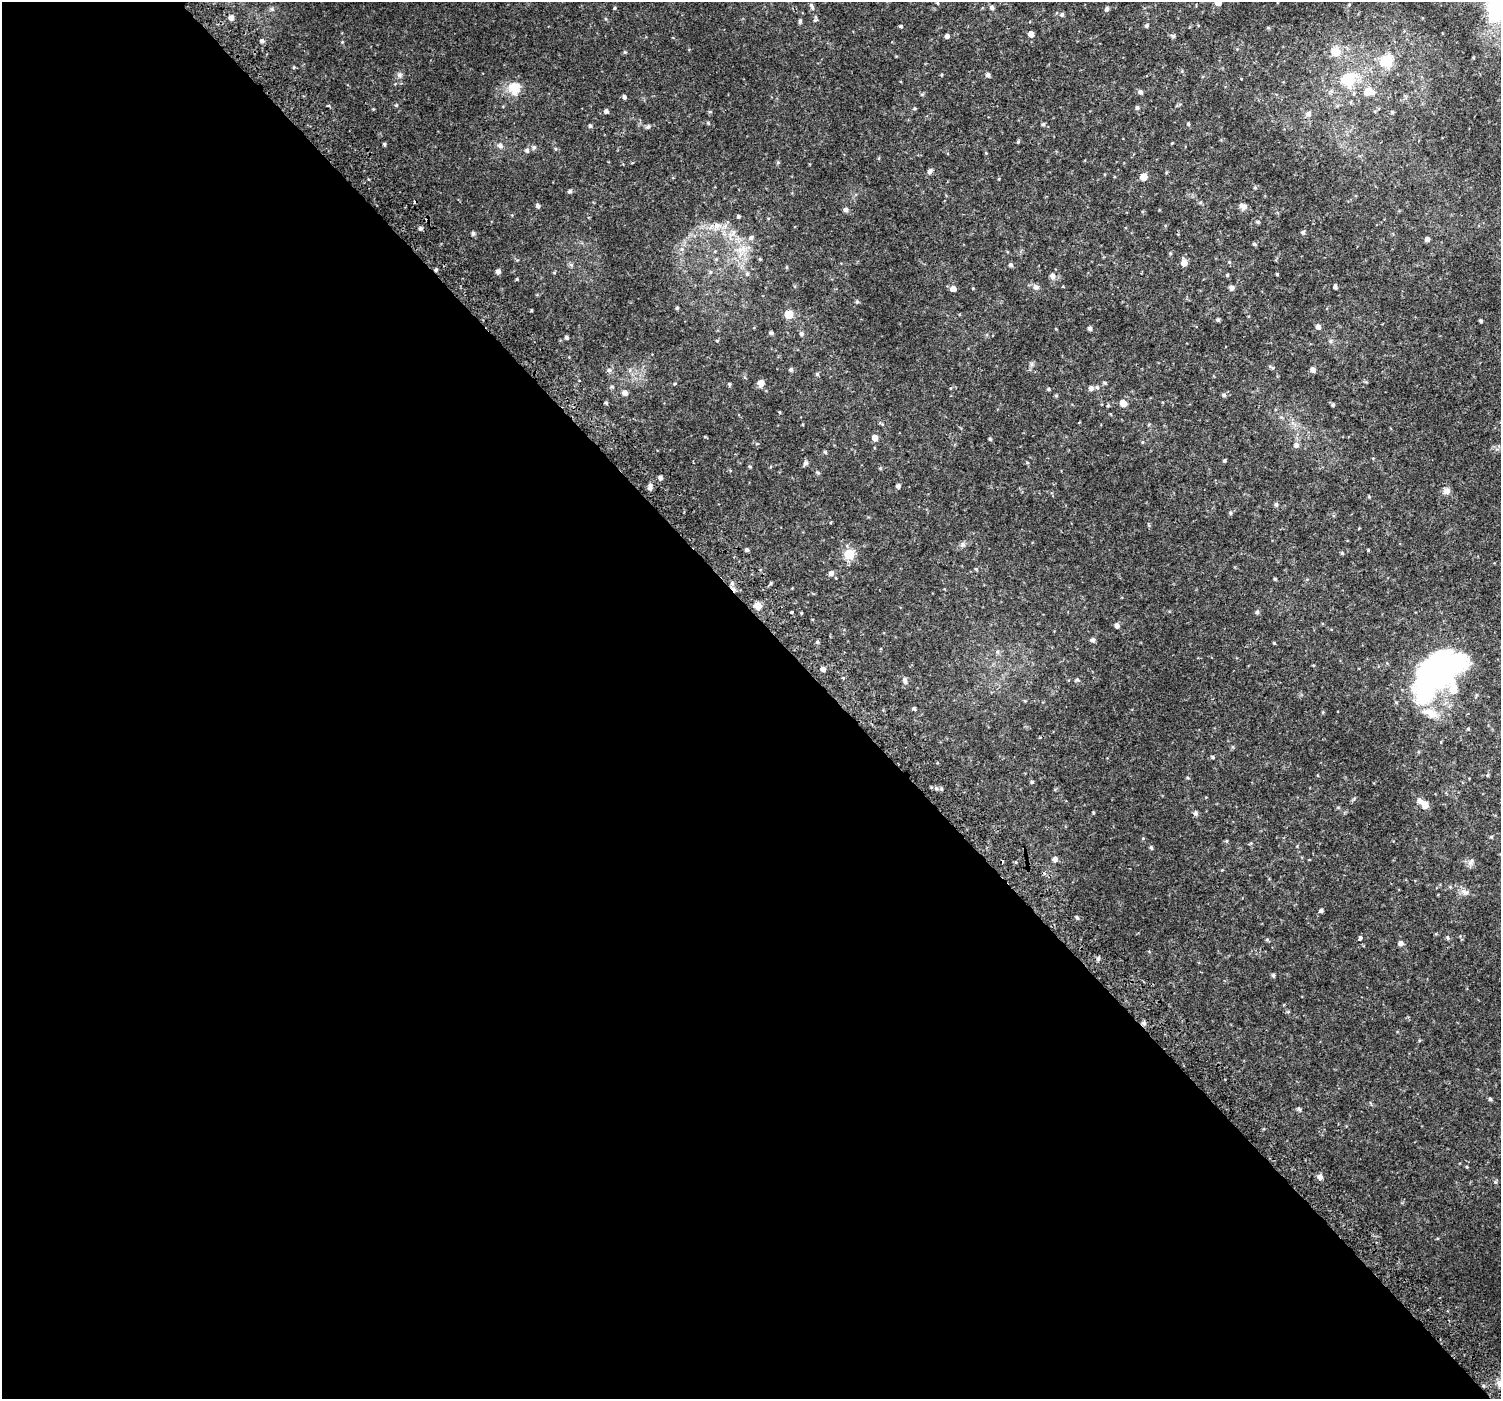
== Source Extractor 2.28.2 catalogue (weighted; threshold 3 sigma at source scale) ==
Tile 9 of 4 x 4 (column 1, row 3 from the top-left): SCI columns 62-1560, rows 1607-3003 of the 6106 x 6071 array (HDU 1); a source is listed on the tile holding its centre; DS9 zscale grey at full resolution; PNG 1503 x 1401 px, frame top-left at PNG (2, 2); no overlay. Shown black and unused: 56% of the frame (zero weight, under 2 of 3 exposures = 3% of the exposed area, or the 3 px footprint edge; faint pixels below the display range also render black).
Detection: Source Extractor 2.28.2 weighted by HDU 2 'WHT'; one run over the whole footprint, this tile lists its part. Background 0.0101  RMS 0.0049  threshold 0.0222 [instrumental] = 3 sigma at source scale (4.5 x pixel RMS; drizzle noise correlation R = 1.50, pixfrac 1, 0.0396/0.0396 arcsec/px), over >= 5 px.
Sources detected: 200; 1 inside a brighter object's white glare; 3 cosmic-ray / hot-pixel residue — not listed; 5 inside a brighter listed object's ellipse — not listed separately; the other 191 listed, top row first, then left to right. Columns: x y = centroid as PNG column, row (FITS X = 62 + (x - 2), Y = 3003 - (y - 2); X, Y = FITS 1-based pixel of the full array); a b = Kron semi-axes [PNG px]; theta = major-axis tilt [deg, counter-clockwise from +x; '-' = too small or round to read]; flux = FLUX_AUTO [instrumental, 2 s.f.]
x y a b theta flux
1218 2 5 5 - 4.7
937 3 5 4 - 0.47
615 8 5 3 - 0.46
812 8 7 5 -83 0.84
991 8 5 5 - 1.2
272 9 6 5 - 0.75
1107 9 5 4 - 1.1
1496 12 47 24 77 43
1062 14 5 5 - 1
231 18 6 5 - 2.2
815 20 6 4 43 0.64
800 21 6 4 82 0.84
1147 25 5 4 - 0.82
901 26 5 4 - 0.61
1268 28 5 4 - 0.53
1031 34 5 5 - 2.7
947 36 4 4 - 1.3
1173 36 6 5 - 0.82
262 41 5 4 - 1.2
1336 51 15 14 - 5.9
625 52 5 4 - 0.53
1387 61 6 6 - 34
294 67 5 4 - 0.45
399 75 7 7 - 1.3
988 75 5 5 - 1.2
1348 79 26 21 32 16
514 88 18 16 -78 7.5
1368 91 9 7 -5 6
1140 92 6 5 - 1.3
922 94 5 3 - 0.5
624 97 5 4 - 1.1
396 105 5 3 - 0.45
1137 107 5 5 - 0.92
914 109 5 3 - 0.49
606 111 5 5 - 1.3
1392 112 5 4 - 0.48
1308 114 7 6 - 1.6
708 123 5 3 - 0.46
1043 124 5 5 - 0.68
1188 124 4 4 - 0.57
590 126 5 4 - 0.76
648 127 6 5 - 1.1
1018 142 5 4 - 0.51
384 144 4 3 - 0.64
500 145 7 6 - 1.5
534 147 6 5 - 0.83
527 150 6 6 - 1.1
986 153 4 3 - 0.4
778 162 5 3 - 0.51
930 171 6 5 - 1.5
1143 177 5 5 - 5.9
1255 188 5 3 - 0.48
569 191 5 5 - 0.89
538 206 5 4 - 1.1
1244 206 9 6 49 1.6
846 210 5 5 - 1.3
738 216 5 4 - 0.69
1258 222 5 4 - 0.6
717 225 13 9 -2 3.9
421 228 5 5 - 0.92
1303 232 5 4 - 1
473 233 6 4 89 0.76
751 237 7 6 - 1.2
1427 239 5 5 - 1.5
1254 244 5 4 - 0.65
682 249 7 4 -89 1
741 249 16 9 20 5.4
715 251 5 3 - 0.43
1170 253 5 4 - 0.48
716 259 5 4 - 0.56
760 259 5 4 - 0.5
1229 262 5 4 - 0.51
1184 263 7 5 -78 3.6
571 265 7 4 -19 0.75
1011 265 5 5 - 0.91
787 267 5 3 - 0.46
436 270 5 4 - 0.71
498 271 6 5 - 1.5
710 272 6 5 - 0.76
554 273 5 4 - 0.44
747 274 6 5 - 0.88
1277 274 3 3 - 0.46
1227 275 4 4 - 0.55
1052 276 7 6 - 2
517 279 4 4 - 0.44
1036 287 8 7 - 1.6
1335 287 4 4 - 1.1
1232 288 7 6 - 1.3
953 289 5 5 - 2.9
857 302 5 4 - 0.65
677 308 4 4 - 0.69
531 310 3 3 - 0.42
788 314 5 5 - 11
1218 320 5 4 - 0.65
1481 321 3 3 - 0.7
1318 327 5 5 - 1.7
1090 329 4 4 - 1.2
771 333 5 4 - 0.92
801 333 5 5 - 1
566 337 4 4 - 1.1
1330 341 6 5 - 0.82
791 369 5 4 - 1
609 370 7 6 - 1.1
1313 370 6 5 - 1.7
817 374 5 5 - 0.67
761 383 6 6 - 3.5
1105 383 5 4 - 0.58
675 384 4 3 - 0.45
729 384 5 4 - 0.6
1097 387 5 5 - 0.9
1091 388 6 5 - 1.5
1048 389 5 4 - 0.62
625 393 5 5 - 2.5
1056 395 6 4 0 0.49
1223 395 6 5 - 0.99
606 403 4 4 - 0.61
1123 403 6 5 - 4.3
1333 405 4 4 - 0.77
1108 406 5 4 - 0.53
779 412 4 3 - 0.36
1111 414 5 3 - 0.32
875 438 5 5 - 3.3
990 439 4 4 - 0.56
1296 445 6 6 - 1.7
825 452 5 4 - 0.71
1224 460 4 4 - 0.59
805 463 8 5 61 1.2
750 466 5 4 - 0.53
818 472 6 4 -41 0.7
660 478 4 4 - 1.3
898 486 4 4 - 1.5
650 487 8 5 83 2.1
1447 491 8 7 - 2.3
1276 504 5 5 - 0.98
1230 513 5 4 - 0.72
831 523 3 2 - 0.42
963 544 8 4 -45 0.87
747 550 4 4 - 1
1368 550 4 3 - 0.37
1342 553 4 4 - 0.6
849 554 6 5 - 27
976 569 4 3 - 0.41
831 573 6 6 - 1.6
1275 579 4 4 - 0.46
771 583 5 3 - 0.55
757 606 8 8 - 3.2
791 612 3 3 - 1.2
1257 612 6 5 - 0.89
1117 625 5 4 - 1.7
1093 640 5 5 - 1.3
817 642 5 4 - 0.7
1274 643 4 3 - 0.4
997 652 6 4 -90 0.74
1313 665 5 3 - 0.37
823 669 4 4 - 1.9
1438 671 49 29 33 140
843 678 5 3 - 0.42
905 680 10 5 -84 1.5
1025 701 5 3 - 0.42
914 708 5 4 - 0.73
1323 712 5 3 - 0.43
1430 713 27 11 -20 7.3
1468 729 4 4 - 0.44
1213 757 5 4 - 0.61
1032 782 4 4 - 0.62
936 788 5 5 - 0.9
941 789 5 4 - 0.7
1424 804 10 8 -50 3.5
1093 813 5 3 - 0.44
1196 813 7 6 - 1.1
1491 837 5 4 - 0.57
1226 841 5 4 - 0.55
1151 848 6 4 -63 0.73
1055 859 5 5 - 2
1471 862 11 6 58 1.7
1465 892 14 6 -13 2.5
1321 910 4 4 - 1
1077 918 5 3 - 0.72
1360 938 4 3 - 4.2
1448 938 5 5 - 0.67
1267 939 5 4 - 0.62
1401 943 6 5 - 1.7
1098 958 6 4 72 0.82
1273 975 6 4 -77 0.7
1288 1012 6 3 18 0.46
1144 1023 6 5 - 1.2
1490 1099 5 4 - 0.77
1299 1109 6 5 - 0.71
1467 1167 4 3 - 0.43
1320 1177 6 5 - 2.3
1495 1182 5 5 - 0.59
Overlapping masked pixels (flux is a lower limit): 2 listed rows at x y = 436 270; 1144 1023
Isophote crosses this tile's border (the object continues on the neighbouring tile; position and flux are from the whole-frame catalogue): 2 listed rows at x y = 1218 2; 1496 12